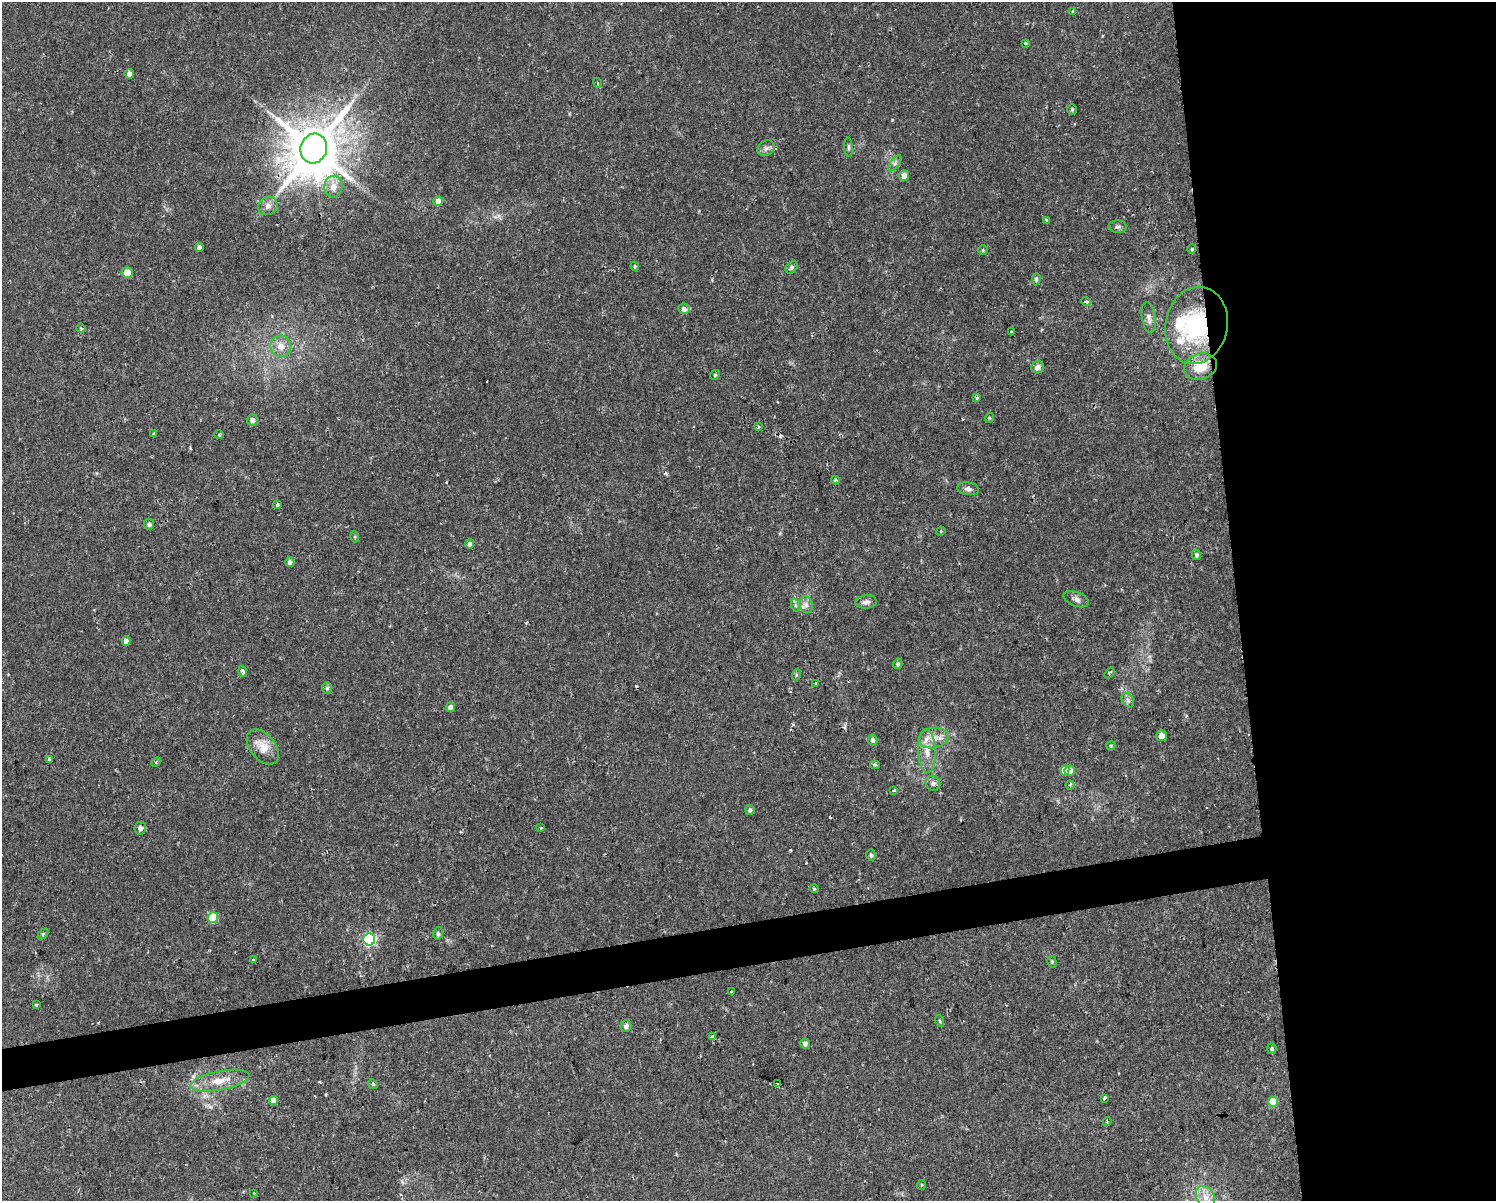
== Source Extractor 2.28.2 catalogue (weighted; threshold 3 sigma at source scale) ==
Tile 6 of 3 x 4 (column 3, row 2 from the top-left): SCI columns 3054-4547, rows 2401-3599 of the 4573 x 4799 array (HDU 1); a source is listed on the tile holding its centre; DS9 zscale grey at full resolution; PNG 1498 x 1203 px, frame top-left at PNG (2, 2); each listed source drawn as its Kron ellipse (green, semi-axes under 4 px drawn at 4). Shown black and unused: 20% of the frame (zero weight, under 2 of 3 exposures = <1% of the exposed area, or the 3 px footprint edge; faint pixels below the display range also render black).
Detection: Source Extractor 2.28.2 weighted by HDU 2 'WHT'; one run over the whole footprint, this tile lists its part. Background 0.0342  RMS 0.0031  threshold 0.0142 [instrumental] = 3 sigma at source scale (4.5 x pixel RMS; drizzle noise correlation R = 1.50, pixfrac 1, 0.0396/0.0396 arcsec/px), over >= 5 px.
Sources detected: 111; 5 cosmic-ray / hot-pixel residue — neither listed nor drawn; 4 inside a brighter listed object's ellipse — not listed separately; the other 102 listed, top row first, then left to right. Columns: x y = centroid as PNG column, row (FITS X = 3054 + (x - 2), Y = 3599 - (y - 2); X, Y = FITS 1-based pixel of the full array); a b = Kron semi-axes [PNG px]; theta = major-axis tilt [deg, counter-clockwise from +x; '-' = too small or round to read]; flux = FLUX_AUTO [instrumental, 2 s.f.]
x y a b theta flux
1073 11 4 4 - 0.42
1025 43 3 3 - 0.28
129 74 5 4 - 1.5
597 83 5 4 - 0.63
1072 109 5 4 - 0.4
848 147 9 4 -85 0.58
766 148 9 7 36 1.2
314 149 15 13 72 1800
895 163 9 4 54 0.83
904 175 5 5 - 2.3
333 187 11 9 85 3
438 201 5 4 - 2.5
268 206 10 8 38 1.7
1046 220 4 3 - 0.52
1118 227 9 6 -2 0.94
199 248 4 4 - 1.3
1192 249 4 4 - 0.33
983 250 5 5 - 0.4
635 266 4 4 - 0.35
792 267 7 5 48 0.69
127 273 5 5 - 4
1036 279 6 4 84 0.69
1086 301 5 3 - 0.53
684 309 5 5 - 1.5
1149 317 16 7 -81 1.7
1196 325 39 31 79 32
81 328 5 4 - 0.43
1011 332 4 2 - 0.26
281 346 10 10 - 3.1
1038 367 6 6 - 2
1200 367 17 13 17 6.5
715 375 5 4 - 0.4
977 398 3 3 - 0.84
989 418 5 3 - 0.28
252 420 6 5 - 1.3
758 427 3 3 - 0.65
154 434 3 3 - 0.65
219 434 5 3 - 0.33
835 480 4 3 - 0.56
968 489 11 6 -8 1.1
278 505 3 3 - 1.7
149 524 5 5 - 0.92
941 531 5 3 - 0.25
355 537 5 3 - 0.37
470 544 5 4 - 1
1196 555 5 4 - 0.71
290 562 5 4 - 1.3
1076 599 13 7 -22 1.3
866 602 10 6 3 1.3
795 605 7 4 -72 0.64
806 605 8 6 -73 1.4
126 641 4 4 - 2.1
898 664 5 4 - 0.67
243 671 5 3 - 1.9
1109 673 6 3 52 0.51
796 675 6 3 72 0.4
815 683 3 2 - 0.37
327 688 5 5 - 0.59
1128 700 8 5 -60 0.95
450 707 5 4 - 1.7
1161 736 5 5 - 1.9
933 738 15 10 11 3.6
873 740 5 4 - 1
1111 746 4 4 - 0.32
263 747 20 12 -51 4.8
927 751 22 9 -88 4.1
49 760 4 3 - 0.55
156 762 6 3 44 0.37
875 765 5 3 - 0.67
1065 770 5 4 - 4.3
1070 771 5 5 - 4.1
933 783 8 7 - 1.1
1070 785 4 4 - 0.46
893 790 3 3 - 1.5
750 810 5 4 - 0.68
140 828 6 5 - 1.2
541 828 3 3 - 0.32
871 855 6 4 -74 0.73
814 889 4 4 - 0.37
213 918 5 5 - 13
438 933 6 5 - 0.65
43 934 6 4 46 0.41
369 939 6 6 - 48
253 960 3 3 - 1.5
1052 962 5 4 - 0.47
731 992 3 3 - 1
36 1005 3 3 - 0.51
940 1021 6 3 -71 0.42
626 1026 5 5 - 1.1
713 1037 4 4 - 1.8
805 1043 5 5 - 1.1
1272 1049 5 4 - 0.54
220 1081 30 9 11 5.9
373 1084 5 4 - 0.42
778 1084 3 2 - 0.28
1104 1098 3 3 - 0.98
274 1100 4 4 - 2.5
1273 1102 5 5 - 7.4
1107 1121 4 3 - 0.31
921 1185 5 3 - 0.3
254 1193 2 2 - 0.23
1205 1197 12 8 -59 3.2
Overlapping masked pixels (flux is a lower limit): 2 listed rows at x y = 314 149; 1196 325